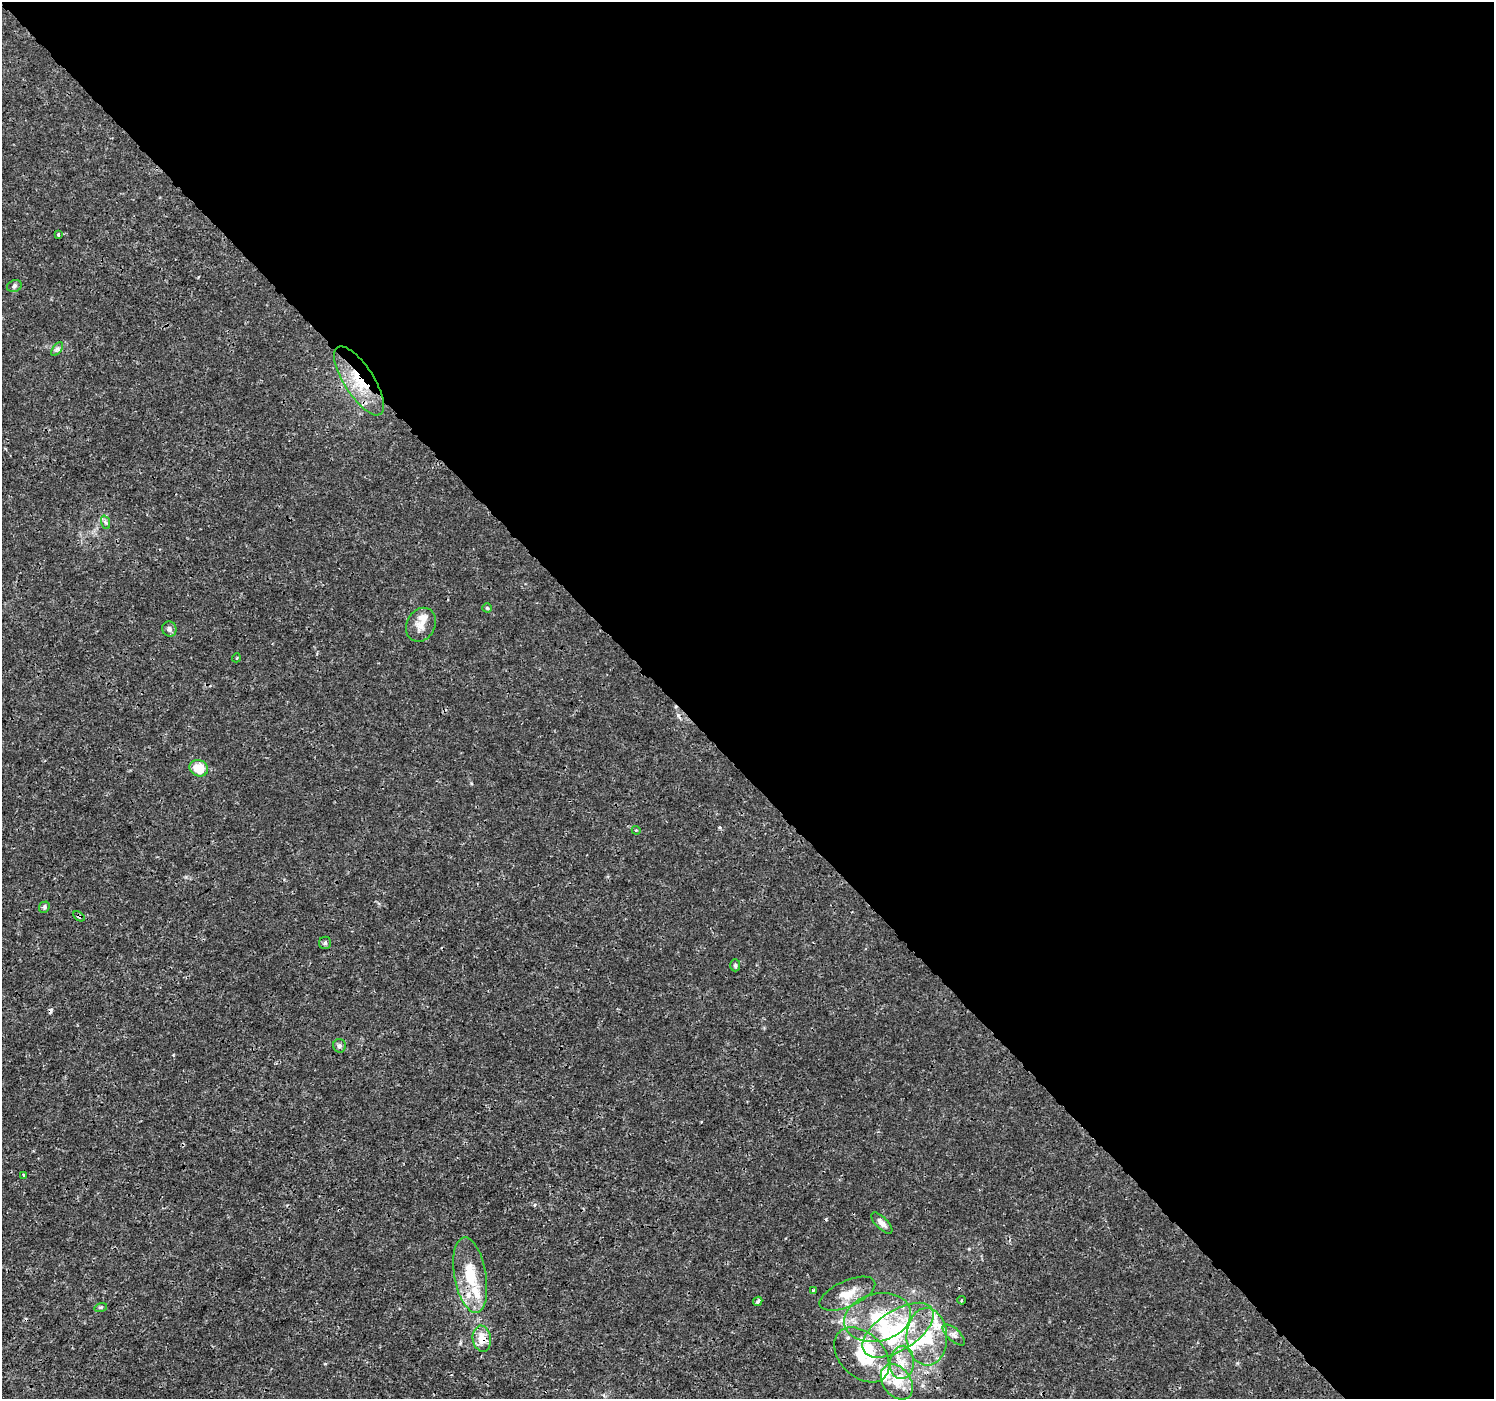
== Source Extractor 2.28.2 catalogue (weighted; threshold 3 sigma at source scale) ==
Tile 8 of 4 x 4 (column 4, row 2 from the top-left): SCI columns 4522-6013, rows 2981-4377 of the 6065 x 6025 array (HDU 1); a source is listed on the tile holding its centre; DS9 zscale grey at full resolution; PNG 1496 x 1401 px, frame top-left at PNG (2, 2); each listed source drawn as its Kron ellipse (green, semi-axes under 4 px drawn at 4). Shown black and unused: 55% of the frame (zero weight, under 3 of 4 exposures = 5% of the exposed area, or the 3 px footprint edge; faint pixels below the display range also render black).
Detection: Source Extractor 2.28.2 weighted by HDU 2 'WHT'; one run over the whole footprint, this tile lists its part. Background 0.00113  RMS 7.8e-04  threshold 0.00351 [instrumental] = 3 sigma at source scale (4.5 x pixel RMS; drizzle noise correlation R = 1.50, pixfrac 1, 0.0396/0.0396 arcsec/px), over >= 5 px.
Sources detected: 46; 3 inside a brighter object's white glare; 2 cosmic-ray / hot-pixel residue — neither listed nor drawn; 9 inside a brighter listed object's ellipse — not listed separately; the other 32 listed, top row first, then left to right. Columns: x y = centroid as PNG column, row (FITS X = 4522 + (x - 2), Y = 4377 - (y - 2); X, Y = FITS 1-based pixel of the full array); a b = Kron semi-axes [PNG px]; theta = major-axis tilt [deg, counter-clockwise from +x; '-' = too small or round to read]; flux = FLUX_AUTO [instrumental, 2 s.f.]
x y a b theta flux
58 234 3 3 - 0.16
14 286 7 6 - 0.17
57 349 8 4 53 0.18
359 381 40 14 -57 3.4
105 522 7 4 -71 0.16
487 608 4 4 - 0.082
421 625 18 14 62 0.88
169 629 8 7 - 0.27
236 658 4 3 - 0.066
199 768 9 8 - 1.7
636 830 4 3 - 0.088
44 907 6 5 - 0.14
79 916 6 4 -30 0.21
325 943 6 6 - 0.16
735 965 6 5 - 0.13
339 1046 7 6 - 0.22
23 1175 4 2 - 0.063
882 1223 14 6 -45 0.46
470 1275 38 16 -80 3
813 1290 4 3 - 0.086
847 1294 30 13 24 1.5
962 1300 4 3 - 0.094
758 1301 5 4 - 0.17
101 1307 6 4 18 0.12
877 1317 34 24 13 4.4
898 1330 40 20 32 6.2
954 1335 14 6 -43 0.39
927 1337 28 20 -88 3.4
482 1339 13 9 -81 1.1
862 1355 32 22 -45 3.8
902 1362 17 12 85 1.2
897 1382 19 14 -54 1.7
Overlapping masked pixels (flux is a lower limit): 5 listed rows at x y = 359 381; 79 916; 927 1337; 482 1339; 897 1382